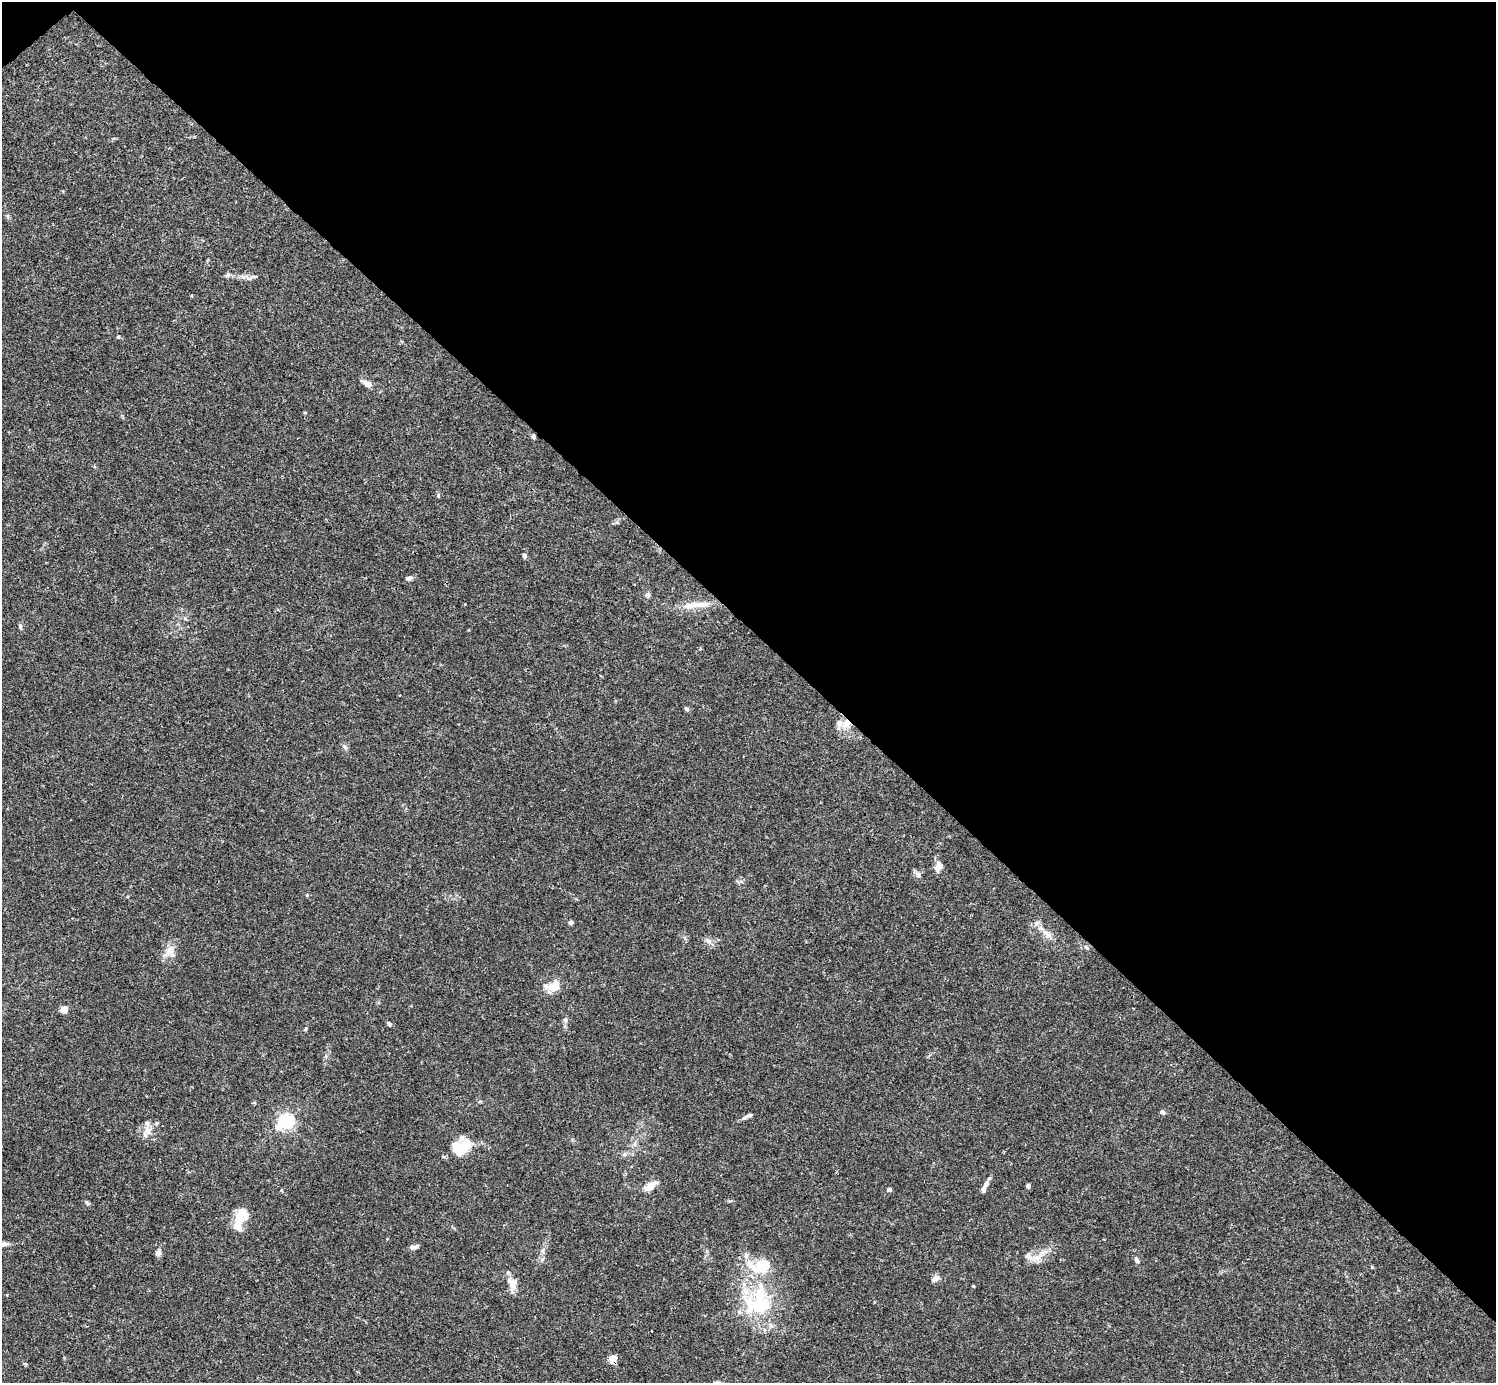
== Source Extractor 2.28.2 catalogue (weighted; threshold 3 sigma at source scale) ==
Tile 3 of 4 x 4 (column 3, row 1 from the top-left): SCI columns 2991-4484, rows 4303-5683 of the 5983 x 5982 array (HDU 1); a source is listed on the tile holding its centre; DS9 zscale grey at full resolution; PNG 1498 x 1385 px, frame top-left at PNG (2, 2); no overlay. Shown black and unused: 46% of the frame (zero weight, under 3 of 4 exposures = <1% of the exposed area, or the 3 px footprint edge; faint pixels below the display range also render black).
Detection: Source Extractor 2.28.2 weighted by HDU 2 'WHT'; one run over the whole footprint, this tile lists its part. Background 0.0163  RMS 0.0022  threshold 0.00973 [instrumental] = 3 sigma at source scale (4.5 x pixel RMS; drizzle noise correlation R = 1.50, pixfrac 1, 0.05/0.05 arcsec/px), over >= 5 px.
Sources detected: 67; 2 inside a brighter object's white glare — not listed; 7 inside a brighter listed object's ellipse — not listed separately; the other 58 listed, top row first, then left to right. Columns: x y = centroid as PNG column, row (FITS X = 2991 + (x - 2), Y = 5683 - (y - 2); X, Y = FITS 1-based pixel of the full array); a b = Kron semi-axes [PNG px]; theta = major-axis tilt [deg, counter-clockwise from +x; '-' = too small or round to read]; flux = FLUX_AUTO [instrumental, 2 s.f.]
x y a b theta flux
228 275 8 5 42 0.49
254 276 9 4 1 0.47
118 337 4 4 - 0.26
367 384 16 7 -28 1.4
305 412 5 3 - 0.18
533 437 5 5 - 0.54
617 522 6 5 - 0.38
524 556 7 5 -76 0.49
409 578 9 5 16 0.66
648 594 7 6 - 0.45
704 604 15 8 8 1.7
688 606 14 8 7 2
185 618 6 5 - 0.38
20 626 7 5 -79 0.38
687 709 6 4 -55 0.48
846 723 14 9 52 2.4
344 747 8 5 -38 0.5
939 866 11 9 71 1.7
918 874 8 6 -58 0.92
307 895 5 3 - 0.18
570 922 5 4 - 0.66
1047 934 17 8 -45 1.9
708 941 10 7 -31 0.94
1086 947 6 4 -45 0.29
170 952 18 14 -71 2.4
553 986 15 9 13 4.1
64 1010 7 6 - 1.7
565 1020 8 6 -89 0.61
389 1024 6 5 - 0.45
305 1029 6 3 71 0.24
1162 1112 6 5 - 0.53
748 1116 16 4 23 0.73
286 1121 6 5 - 55
277 1127 8 7 - 1.5
148 1130 15 8 -72 1.5
461 1147 22 18 -24 4.5
624 1154 6 5 - 0.4
650 1186 16 7 37 2.4
1028 1186 4 4 - 0.59
984 1187 17 5 66 1.2
889 1189 4 4 - 1.1
281 1190 5 3 - 0.19
87 1203 8 4 -54 0.33
239 1216 29 9 71 3.4
2 1244 15 5 -7 1
415 1247 11 5 11 0.74
543 1251 7 4 -72 0.41
158 1253 7 5 67 0.98
746 1256 9 7 87 0.88
1038 1257 18 8 31 2.2
1136 1260 8 5 -67 0.67
1372 1267 4 4 - 0.25
935 1278 9 6 37 1.2
513 1282 14 11 -70 2.5
973 1286 3 3 - 0.23
755 1304 52 39 56 19
613 1359 9 7 82 1.8
25 1364 6 3 -19 0.25
Overlapping masked pixels (flux is a lower limit): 3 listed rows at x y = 533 437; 846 723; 613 1359
Isophote crosses this tile's border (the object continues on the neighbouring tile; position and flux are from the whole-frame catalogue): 1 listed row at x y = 2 1244